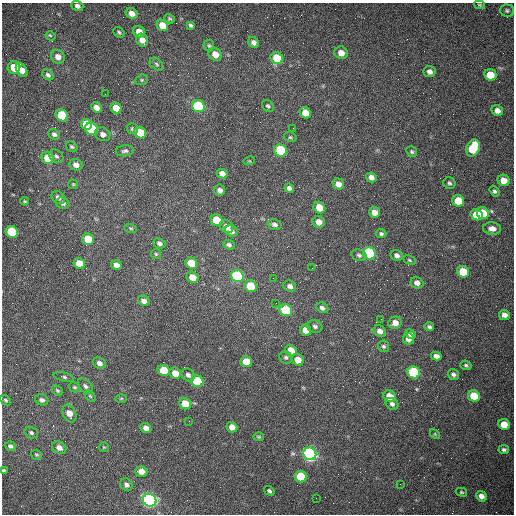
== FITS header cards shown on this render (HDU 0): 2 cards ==
NAXIS1  =                  512 /fastest changing axis
NAXIS2  =                  512 /next to fastest changing axis

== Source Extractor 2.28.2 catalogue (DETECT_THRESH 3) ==
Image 512 x 512 px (HDU 0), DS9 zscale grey, 1 PNG px = 1 image px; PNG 516 x 516 px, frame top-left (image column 1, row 512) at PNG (2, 3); each listed source drawn as its Kron ellipse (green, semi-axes under 4 px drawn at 4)
Background 1500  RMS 23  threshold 67.6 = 3 sigma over >= 5 px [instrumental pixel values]
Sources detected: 157; all 157 listed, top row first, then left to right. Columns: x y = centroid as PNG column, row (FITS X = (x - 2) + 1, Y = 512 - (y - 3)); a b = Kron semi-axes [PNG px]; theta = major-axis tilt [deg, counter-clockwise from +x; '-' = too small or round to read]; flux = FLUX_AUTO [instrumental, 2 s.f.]
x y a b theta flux
480 5 6 4 -15 2000
77 6 6 5 - 5400
507 11 7 6 - 3200
132 13 6 5 - 12000
169 19 5 4 - 2100
162 25 6 5 - 22000
191 25 4 3 - 2700
119 32 6 4 -41 2900
139 32 6 5 - 14000
51 36 5 3 - 3100
142 40 7 5 -52 11000
253 42 6 5 - 5800
209 45 6 5 - 2500
341 53 7 6 - 13000
215 54 7 6 - 13000
58 57 7 6 - 10000
277 58 6 5 - 40000
157 64 8 5 -42 3100
14 68 6 6 - 35000
22 70 7 5 -56 15000
430 72 6 5 - 6600
48 75 6 4 -40 3800
490 75 6 5 - 33000
142 80 6 5 - 2400
105 94 2 2 - 620
198 106 6 6 - 150000
268 106 7 5 -42 2700
96 107 5 4 - 11000
116 108 6 5 - 22000
497 111 6 5 - 8500
305 113 6 5 - 20000
62 115 6 5 - 65000
86 124 5 5 - 42000
293 128 2 2 - 650
92 129 7 5 -32 110000
132 129 5 5 - 3000
140 133 6 5 - 50000
54 134 6 5 - 4400
103 134 8 6 -27 7400
290 137 6 5 - 2400
72 147 6 4 -32 2600
473 148 9 6 65 70000
281 150 6 6 - 110000
125 151 9 5 7 3800
412 152 6 5 - 2700
56 156 8 6 -41 3700
48 158 6 6 - 33000
249 161 6 3 16 1500
76 165 7 5 -23 9400
222 173 5 4 - 8400
371 177 5 4 - 8800
504 180 6 5 - 17000
449 183 6 5 - 3100
73 184 5 4 - 1900
338 184 6 5 - 11000
289 188 5 4 - 5100
220 190 5 5 - 5300
494 191 6 4 -55 2900
58 197 7 5 -40 6000
25 201 4 3 - 1800
458 201 6 5 - 38000
63 203 7 5 -28 4000
319 208 6 5 - 26000
374 212 6 5 - 11000
483 213 6 5 - 49000
477 215 6 5 - 41000
217 220 6 5 - 42000
319 222 6 5 - 11000
274 224 7 5 -17 4300
227 227 7 6 - 12000
131 228 6 4 -19 2100
492 229 9 6 -5 9200
231 231 7 5 -28 5100
12 232 6 5 - 99000
381 234 5 4 - 3000
88 239 6 5 - 37000
159 243 6 5 - 5000
229 245 6 4 -25 4000
369 253 6 6 - 280000
156 254 5 5 - 2000
359 255 8 5 -21 3600
397 255 6 5 - 5900
409 260 6 4 -28 2100
79 263 6 5 - 32000
191 263 6 5 - 40000
116 265 5 5 - 11000
312 268 2 2 - 680
463 272 6 5 - 43000
237 276 6 6 - 200000
192 277 6 5 - 16000
273 278 2 2 - 720
417 283 6 5 - 8400
251 286 6 5 - 51000
290 286 6 5 - 6700
144 301 6 5 - 7800
276 303 2 2 - 1100
322 308 6 5 - 4600
286 310 7 5 -27 110000
504 315 5 5 - 8100
381 319 2 2 - 950
395 323 7 6 - 12000
315 326 8 6 -20 4400
429 327 5 4 - 3100
306 330 6 5 - 15000
380 331 6 5 - 8400
410 334 5 4 - 4400
408 339 6 5 - 8000
383 346 6 5 - 3000
291 350 6 5 - 26000
436 356 5 4 - 6800
286 357 6 6 - 3300
298 360 6 5 - 17000
246 361 6 5 - 22000
99 363 7 5 -26 6900
466 365 5 4 - 2400
164 370 6 5 - 49000
414 372 6 6 - 170000
175 373 6 5 - 17000
188 375 7 6 - 5200
453 375 6 5 - 4200
64 377 10 4 -14 3200
197 381 6 6 - 100000
85 386 9 6 -45 4600
74 387 6 5 - 2500
57 390 6 4 -38 2400
90 396 7 4 -45 2200
389 396 6 5 - 20000
474 396 6 5 - 49000
121 398 6 4 2 1800
6 400 6 4 -40 2200
42 400 7 5 -19 4500
185 404 6 5 - 29000
392 404 6 5 - 4600
69 413 9 6 -63 15000
189 421 2 2 - 740
504 424 6 5 - 26000
232 427 5 5 - 13000
146 428 5 5 - 8000
31 433 7 5 -17 3200
435 434 6 3 -46 1500
259 437 5 4 - 1800
10 446 5 4 - 3800
104 447 5 5 - 1600
59 448 7 6 - 8900
504 450 5 4 - 3200
310 454 6 6 - 720000
36 455 5 5 - 2100
4 471 4 3 - 2100
141 471 6 5 - 14000
301 477 6 5 - 91000
400 484 2 2 - 700
126 485 7 5 -39 5100
269 491 5 4 - 3200
461 492 6 4 -15 2100
481 496 6 5 - 8400
316 498 2 2 - 3600
150 500 7 6 - 590000
At the frame edge (FLAGS 8, measured only in part): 1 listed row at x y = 4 471